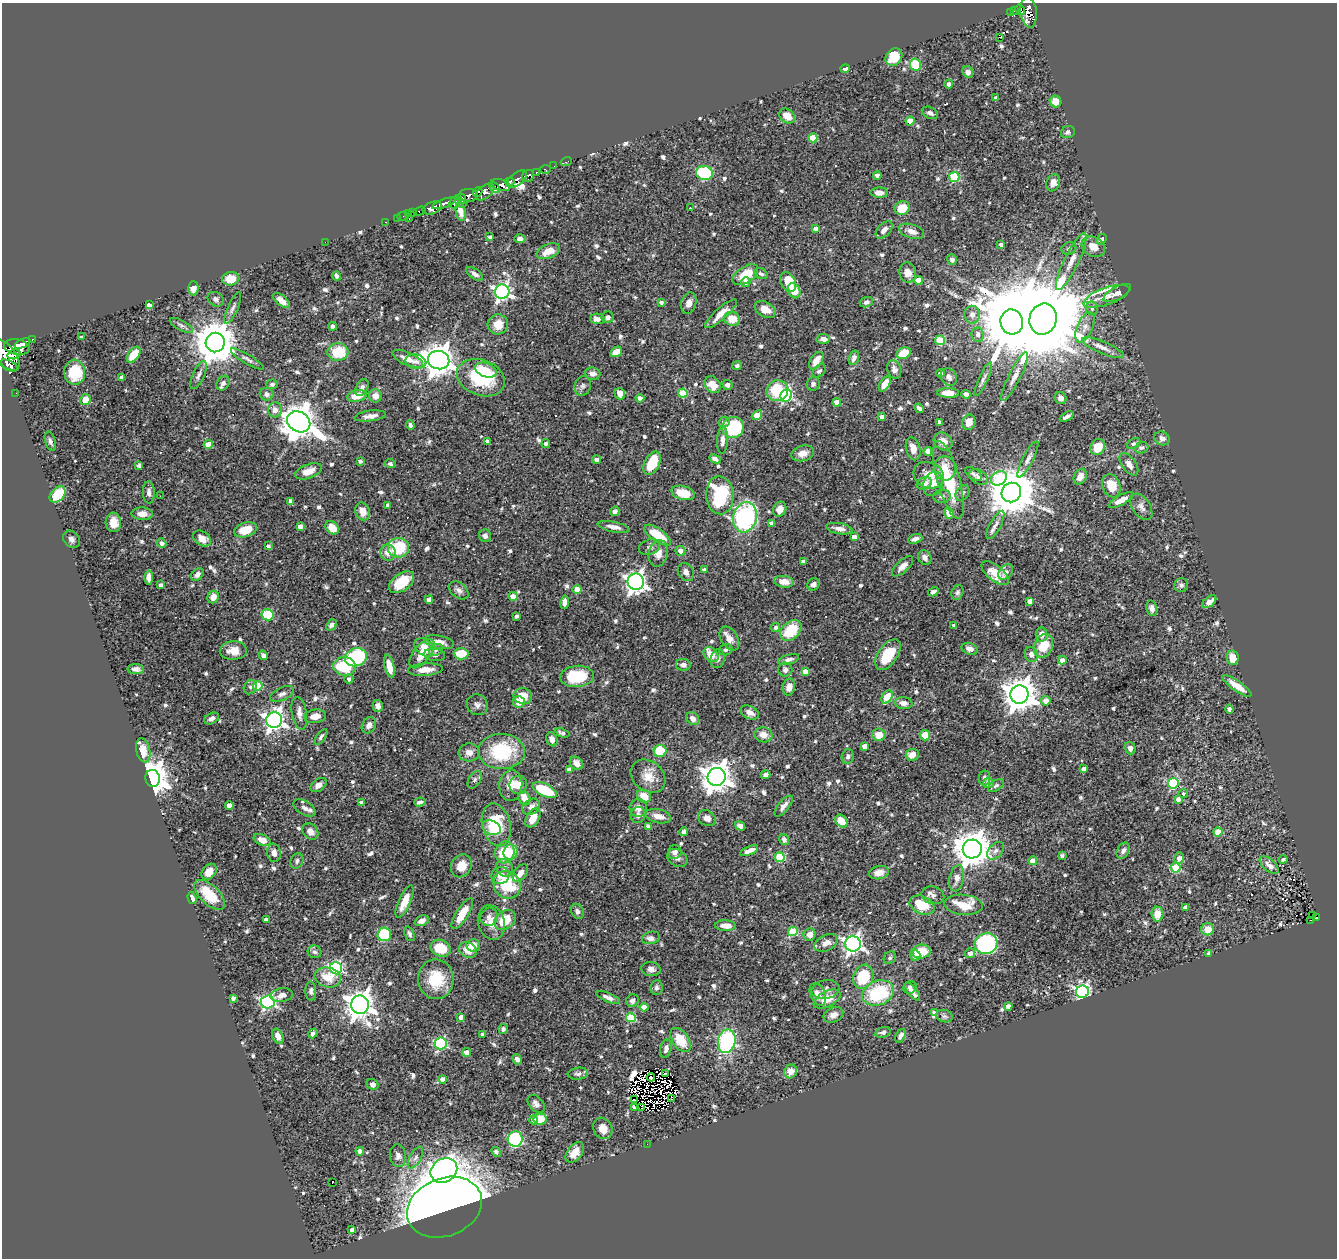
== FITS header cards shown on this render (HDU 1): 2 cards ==
NAXIS1  =                 1335
NAXIS2  =                 1256

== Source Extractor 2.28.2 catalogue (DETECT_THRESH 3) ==
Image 1335 x 1256 px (HDU 1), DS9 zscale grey, 1 PNG px = 1 image px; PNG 1339 x 1260 px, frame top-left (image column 1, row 1256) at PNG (2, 3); each listed source drawn as its Kron ellipse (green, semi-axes under 4 px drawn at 4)
Background 0.393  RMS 0.018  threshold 0.0548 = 3 sigma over >= 5 px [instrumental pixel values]
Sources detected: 802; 8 with non-positive FLUX_AUTO (blend fragments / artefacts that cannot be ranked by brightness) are neither listed nor drawn; of the other 794, the 500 brightest by FLUX_AUTO listed and drawn (294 fainter detections omitted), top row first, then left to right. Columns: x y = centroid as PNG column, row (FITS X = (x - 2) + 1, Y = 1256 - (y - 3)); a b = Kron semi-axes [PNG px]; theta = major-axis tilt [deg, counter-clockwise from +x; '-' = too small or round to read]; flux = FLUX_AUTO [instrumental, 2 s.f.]
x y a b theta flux
1020 10 5 3 - 73
1015 11 3 3 - 42
1011 12 4 3 - 15
1028 12 15 8 -83 420
1000 37 3 2 - 19
894 57 9 7 51 36
915 64 6 5 - 40
845 69 4 4 - 5.7
968 72 6 5 - 6.4
949 84 4 4 - 4.1
996 98 4 4 - 4.6
1056 102 6 5 - 14
930 113 8 5 -26 5
787 116 8 6 -40 16
910 121 4 4 - 27
1068 132 7 6 - 3.3
813 138 4 4 - 30
566 162 6 3 20 11
554 166 2 2 - 5.9
545 169 6 4 1 30
536 173 3 3 - 50
704 173 8 7 - 94
877 175 4 4 - 7.8
528 176 6 5 - 140
954 177 5 5 - 89
517 179 11 6 37 350
509 182 5 4 - 200
1053 183 9 6 67 9.3
500 185 10 5 -16 520
495 188 6 4 -42 400
478 192 5 3 - 120
485 192 11 6 38 470
879 193 9 5 0 9.5
468 195 9 6 -1 320
461 199 5 3 - 93
456 202 8 5 50 170
444 203 12 4 20 410
462 204 3 2 - 28
432 208 10 6 17 630
690 208 3 3 - 11
902 208 8 6 29 29
419 211 6 3 17 25
461 212 9 5 -80 8
413 213 2 2 - 6.7
409 214 2 2 - 5.3
403 216 6 2 17 5
397 218 4 3 - 4.6
409 219 3 2 - 26
386 222 3 2 - 4
816 229 4 4 - 8.4
884 230 10 6 46 7.8
912 231 13 7 -18 11
490 237 3 3 - 3
520 239 6 4 -1 4.2
1101 239 6 4 42 4
325 242 2 2 - 30
1001 245 4 3 - 4.6
1093 247 12 9 -28 15
1069 248 7 6 - 3.1
548 251 12 7 22 16
952 260 5 5 - 4.4
1071 261 31 7 64 17
908 272 10 8 -79 13
475 274 9 5 -34 5.1
761 274 7 5 -26 3.3
745 275 14 8 34 32
337 276 4 3 - 3.6
231 279 9 6 6 21
918 280 4 4 - 10
746 282 5 4 - 6.9
788 282 10 7 -67 29
193 288 7 5 -89 12
794 291 8 6 -63 24
502 292 7 7 - 400
1117 293 15 6 28 6
1106 296 24 8 19 14
216 299 8 7 - 4.2
281 300 10 5 -39 10
661 302 4 4 - 3.8
866 302 7 5 20 3.3
689 303 11 7 72 7.2
149 305 4 4 - 8
233 308 17 5 66 4.6
1092 308 7 6 - 3.4
765 309 11 7 -29 16
721 314 20 6 42 13
972 315 9 8 - 6.8
608 317 6 5 - 4.5
597 319 7 5 -1 8.2
732 319 8 7 - 19
1043 319 16 13 76 24000
1012 322 12 11 - 15000
498 324 10 10 - 14
181 325 13 5 -28 3.8
333 326 4 3 - 4.1
1085 327 16 8 67 9.4
978 335 7 6 - 5.9
81 337 3 3 - 3.1
32 339 3 3 - 37
823 339 7 5 -3 7.8
940 340 5 5 - 56
23 343 8 4 24 410
215 343 10 9 - 4500
17 347 13 7 -11 1100
1103 348 22 6 -23 10
338 352 10 9 - 40
616 352 6 4 31 17
904 353 7 5 21 29
14 354 7 5 15 390
134 355 9 5 55 24
5 356 18 10 -52 1700
854 358 7 5 73 5.8
247 359 19 4 -31 4.5
408 359 16 6 -24 13
439 360 11 9 -14 1900
816 361 10 5 56 16
416 362 10 7 -11 6
9 365 9 4 -27 360
737 366 5 4 - 3.1
894 369 9 7 -71 5.3
486 370 11 7 -19 14
819 371 8 5 41 3.3
75 372 12 10 -88 32
593 373 7 6 - 6.1
940 373 4 4 - 3.1
199 375 15 5 66 5
1015 376 27 6 64 11
122 377 4 3 - 4.5
949 377 9 7 -59 5.8
481 378 25 17 -21 87
983 379 18 4 65 5.1
223 383 8 6 58 4.8
272 384 5 4 - 3.1
813 384 7 6 - 4.1
885 384 8 4 57 14
713 385 9 7 -50 17
727 385 5 5 - 4.3
583 386 10 8 75 4.6
362 388 9 5 61 4.1
777 391 11 10 - 51
16 393 2 2 - 4.5
683 393 5 4 - 37
948 393 11 5 -1 13
266 394 7 6 - 4.6
620 394 6 5 - 11
966 394 5 4 - 7.5
357 396 10 6 12 20
375 396 6 6 - 9.9
786 396 6 5 - 150
640 398 4 4 - 6.2
1061 398 6 5 - 5.3
85 399 5 5 - 14
837 402 4 4 - 17
919 408 5 3 - 3.1
275 410 7 7 - 7.5
757 415 6 4 39 19
370 416 15 5 7 7.4
881 417 4 4 - 4.6
1067 417 7 3 29 3.7
299 422 12 10 -32 2700
724 422 6 5 - 3.7
939 422 4 3 - 3.8
969 422 8 6 73 13
410 425 5 4 - 3
733 427 11 10 - 89
1162 438 8 6 -29 5.8
722 440 13 5 87 7
50 441 10 5 -73 4.2
487 441 4 3 - 3.8
943 441 10 8 -38 9.5
208 444 4 4 - 19
546 444 4 4 - 4.3
1133 444 7 5 24 3.2
1098 447 8 7 - 22
1141 448 7 5 21 3.1
913 449 12 7 -76 9.1
928 451 4 4 - 11
803 453 11 7 14 9.4
597 459 4 4 - 4.9
715 459 6 4 -26 4.2
1028 459 20 5 62 6.3
360 461 4 4 - 4.2
652 463 12 7 64 38
390 464 5 4 - 3
1129 464 13 6 -55 8.1
139 465 4 4 - 3.2
945 468 12 11 - 18
308 471 14 7 20 14
973 474 10 5 -36 3.4
929 475 16 12 -27 19
978 477 10 7 -33 4.3
1080 477 8 6 61 9.9
999 478 8 6 33 65
948 480 40 11 -75 67
924 483 8 6 23 10
933 484 12 9 68 16
1111 486 12 9 -70 25
149 493 11 6 -89 5.7
683 493 12 6 -15 23
962 493 9 6 57 3.8
1011 493 10 9 - 6200
58 495 9 6 47 37
720 495 19 14 -87 98
160 496 2 2 - 7.6
942 496 9 6 7 4.7
1121 500 14 5 29 12
291 501 4 4 - 4.9
388 505 4 4 - 4.1
1141 507 15 8 -55 7.5
780 509 8 6 62 11
363 511 9 7 -67 11
615 511 5 4 - 5.3
949 513 6 4 -71 15
142 514 10 6 -3 9.5
745 517 15 12 74 200
113 522 10 8 -85 15
772 523 4 4 - 4.4
995 525 15 5 61 5.4
300 526 4 4 - 7.8
614 527 16 5 -12 8.5
332 528 7 5 -40 17
839 529 13 5 -9 8
246 530 12 7 18 26
658 535 15 6 -35 39
485 536 6 6 - 4.3
854 537 4 4 - 7.5
202 538 10 7 -33 11
71 539 9 7 -47 4.8
915 539 7 4 20 6.1
162 543 5 4 - 4.1
268 546 4 4 - 3
650 547 11 7 19 4.8
399 548 10 9 - 63
680 551 5 5 - 8.2
388 553 8 7 - 12
658 553 13 9 76 12
925 558 7 6 - 6.5
803 561 4 3 - 5.8
903 566 13 6 43 8
704 570 4 3 - 4.4
686 572 9 7 -60 6
1006 572 9 6 48 5.9
995 573 16 7 -39 17
197 574 7 5 48 5.7
149 578 7 4 88 7.6
401 582 14 8 36 33
636 582 8 8 - 630
784 582 10 6 -8 12
813 584 6 5 - 5.2
161 585 4 3 - 3.8
1181 585 7 7 - 3.4
577 589 4 4 - 19
459 590 11 7 -39 5.5
933 592 5 3 - 4.1
957 592 7 5 69 3
513 596 4 4 - 9.7
213 597 6 5 - 11
429 600 4 4 - 5.8
1030 601 4 4 - 8.3
565 602 7 4 81 7.2
1209 602 8 5 38 10
1152 608 8 5 -75 4.4
268 615 6 5 - 52
517 616 4 3 - 3.6
331 625 6 4 52 4.5
954 626 4 3 - 4.8
775 627 5 4 - 3.2
791 630 12 8 43 46
1041 634 7 5 83 8.7
729 638 13 8 -57 9.3
439 642 15 6 -12 11
1044 646 12 9 67 28
424 647 10 8 -39 16
970 649 8 5 -19 6
436 650 7 5 36 3.1
726 650 7 5 19 3.9
233 651 13 9 2 14
422 654 17 8 51 24
461 654 7 6 - 34
1031 654 8 6 -64 4.7
263 655 5 4 - 3.8
435 655 10 6 -6 4.9
711 655 8 6 -46 15
888 655 17 9 55 41
356 657 11 9 14 110
1233 658 7 6 - 19
718 659 9 7 77 4.9
789 660 11 5 15 4.9
1062 660 4 4 - 6.7
683 665 7 6 - 6
345 666 11 9 -6 53
389 666 12 5 -77 13
136 669 8 5 -2 5.2
425 670 17 6 4 13
785 670 7 7 - 5.2
805 672 4 4 - 12
577 676 17 10 5 55
349 679 4 4 - 4
258 686 5 4 - 43
1237 686 17 5 -35 18
250 687 7 6 - 3.9
789 687 8 6 78 9.5
282 694 13 6 23 4.9
1019 694 9 9 - 2400
523 696 9 8 - 22
887 697 7 5 56 30
1046 701 4 4 - 7.8
519 702 6 6 - 12
904 703 9 6 -8 6.7
477 705 11 10 - 5.8
378 706 6 5 - 4.9
1229 709 4 4 - 3.2
299 713 16 7 -80 8.3
750 713 9 6 -27 8.5
315 716 11 6 9 12
212 718 8 5 27 4.6
693 719 7 5 -51 6.6
274 720 8 8 - 670
369 725 8 6 60 6.3
562 733 7 4 -21 3.9
763 735 9 7 -10 11
879 735 7 6 - 14
925 735 5 5 - 15
321 737 9 4 54 3.2
552 739 7 5 -67 7.1
865 746 4 4 - 10
1130 748 6 5 - 4.8
143 750 12 7 -79 18
660 751 6 6 - 41
469 752 10 9 - 8.9
501 752 23 17 -1 88
912 755 6 6 - 11
848 756 7 6 - 3.7
576 763 7 6 - 10
569 769 4 4 - 7.5
1084 769 4 4 - 5.8
766 775 5 4 - 4.9
648 776 19 15 -40 20
717 777 9 9 - 1700
153 778 8 7 - 2100
984 778 7 5 79 3.9
475 780 9 6 60 3.6
988 783 5 5 - 8.7
1173 783 5 5 - 110
318 785 9 6 34 6.7
511 785 15 11 84 21
518 785 9 9 - 10
996 786 9 5 32 3.2
545 790 13 6 -26 57
1183 793 4 4 - 3.8
644 796 7 6 - 17
524 798 7 5 -63 17
1178 799 4 4 - 5.7
420 802 6 3 15 3.4
361 803 4 4 - 6.2
229 805 4 4 - 7.7
784 806 13 5 51 6
531 807 9 7 37 7.8
305 808 12 6 -30 5.5
638 808 9 8 - 7.9
638 815 8 7 - 6.9
658 816 13 7 -13 12
533 818 10 6 59 17
707 818 9 7 -34 7.1
841 821 7 5 -46 17
496 825 22 14 -75 56
648 826 4 4 - 6.9
740 826 5 4 - 6.5
492 828 9 7 -25 13
310 831 9 7 -48 7.8
684 832 4 4 - 3.6
1218 832 4 4 - 27
784 839 6 4 -69 6.1
262 840 9 5 -23 12
972 849 9 9 - 2900
749 851 9 4 24 8.4
996 851 10 6 48 4.8
1123 851 8 6 61 5.4
505 852 11 9 74 45
511 852 7 7 - 28
675 852 7 6 - 7.6
274 853 9 7 -83 7.9
1062 855 4 3 - 3.2
780 857 5 5 - 74
677 858 11 8 -32 5
1179 858 6 4 77 6.8
1283 859 4 4 - 3.7
297 861 8 6 64 3.5
1033 861 4 4 - 20
1269 865 11 6 -41 6.9
461 866 12 10 61 16
505 868 9 8 - 6.7
1176 868 5 5 - 66
209 872 9 6 51 16
520 873 10 6 54 8.3
879 873 10 6 11 11
500 875 9 8 - 10
957 878 13 7 78 7.9
507 885 14 13 - 63
210 895 19 9 -44 39
933 895 11 8 -15 5.5
192 898 6 4 -73 5.5
405 901 17 6 66 18
922 905 13 9 -24 35
964 905 19 10 -5 31
1185 907 4 4 - 7
577 911 8 6 -64 4.9
462 914 17 6 58 25
1157 914 7 6 - 15
1313 916 3 3 - 18
489 917 9 8 - 6.1
1316 918 3 3 - 20
266 920 4 4 - 6.2
505 920 11 9 35 33
1310 920 3 2 - 4.1
422 921 7 5 24 5.3
491 922 17 13 -75 16
726 926 10 5 -1 10
1208 929 6 6 - 17
793 931 5 4 - 67
384 934 7 6 - 63
409 934 8 4 -69 3
810 935 6 6 - 9.7
651 938 9 6 12 7.3
826 943 12 7 27 8.8
853 944 8 7 - 500
986 944 11 10 - 190
473 945 7 6 - 12
440 948 10 8 -23 32
468 950 9 7 -29 16
921 951 9 7 5 35
315 952 7 6 - 3.2
970 953 5 5 - 5.9
1209 953 4 3 - 3.1
915 955 5 5 - 7.5
890 958 7 5 55 3.2
336 968 6 6 - 210
651 969 10 7 -8 6.1
328 977 13 10 -14 23
863 977 12 10 69 50
436 979 20 18 -87 43
656 987 7 6 - 3.4
910 988 7 6 - 4
825 989 14 9 10 7
311 991 9 5 -89 3.6
912 991 11 5 -52 8.7
1082 992 6 6 - 300
878 993 16 12 20 81
818 994 12 7 -67 10
282 995 11 7 8 8.1
233 998 4 3 - 4.6
608 998 12 4 -22 6.5
827 999 14 7 27 21
632 1001 6 6 - 5.2
268 1002 7 6 - 290
360 1005 9 9 - 1500
1008 1006 4 4 - 9.4
644 1007 4 4 - 13
934 1013 4 4 - 3.9
833 1015 10 7 25 7.5
944 1016 8 6 -14 3.4
461 1017 4 4 - 9.9
631 1017 5 4 - 62
503 1029 5 4 - 3.4
883 1032 8 5 16 3.9
313 1033 5 4 - 3.9
483 1034 4 4 - 3.9
278 1036 8 5 -66 8.3
900 1036 7 4 59 4.9
681 1040 13 8 -55 32
727 1041 12 8 78 150
441 1044 6 6 - 140
666 1049 9 5 76 4.8
467 1052 4 4 - 11
517 1059 5 4 - 5.3
791 1071 7 6 - 14
665 1073 4 3 - 5.4
578 1074 10 6 7 3.9
651 1077 4 3 - 4
443 1079 4 4 - 9.8
372 1084 6 5 - 4.5
671 1099 4 3 - 6.8
635 1100 4 2 - 4
536 1104 10 7 -48 5.9
635 1107 3 3 - 3.5
642 1108 4 2 - 23
540 1119 6 5 - 36
534 1120 4 4 - 5.6
603 1128 11 9 -61 12
515 1139 7 7 - 120
647 1144 2 2 - 26
360 1151 4 4 - 9.1
496 1152 5 4 - 3.4
575 1152 12 7 51 14
398 1156 11 8 -84 6
415 1158 12 5 61 5.2
444 1170 14 11 33 730
332 1183 3 2 - 18
444 1207 38 29 22 2700
352 1230 4 4 - 4.3
At the frame edge (FLAGS 8, measured only in part): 1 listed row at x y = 5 356
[294 fainter detections neither listed nor drawn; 8 non-positive-flux detections neither listed nor drawn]